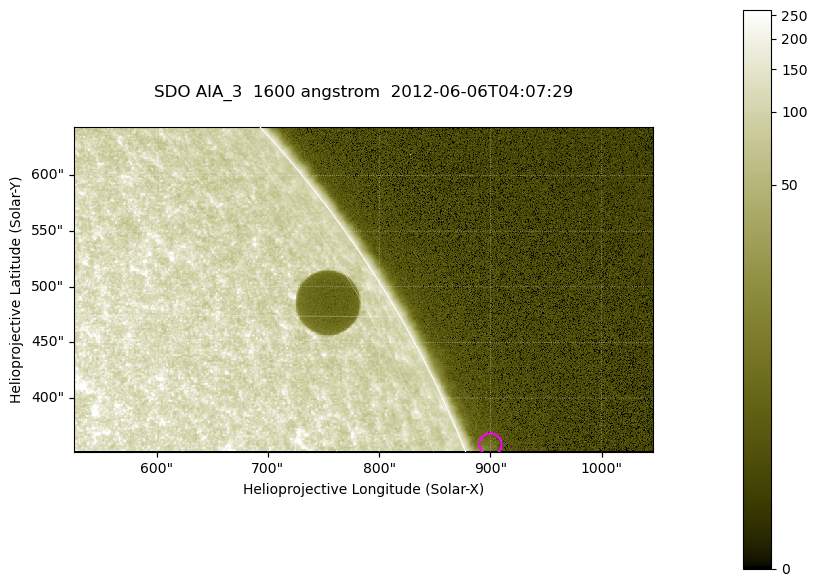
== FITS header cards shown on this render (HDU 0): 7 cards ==
TELESCOP= 'SDO     '           /
INSTRUME= 'AIA_3   '           /
WAVELNTH=                 1600 /
WAVEUNIT= 'angstrom'           /
DATE-OBS= '2012-06-06T04:07:29.12' /
CTYPE1  = 'HPLN-TAN'           /
CTYPE2  = 'HPLT-TAN'           /

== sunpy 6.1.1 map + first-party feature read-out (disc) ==
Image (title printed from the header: SDO AIA_3  1600 angstrom  2012-06-06T04:07:29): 854 x 480 px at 0.609 arcsec/px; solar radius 946 arcsec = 1552 px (partial field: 2.8% of the solar disc is inside the frame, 52% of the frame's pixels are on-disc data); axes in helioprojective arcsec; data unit not stated in the header (colour bar unlabelled)
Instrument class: DISC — disc imager (sunpy class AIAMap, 1600 A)
Bright regions (active regions / flare kernels): reference = the on-disc median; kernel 7 px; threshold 5 sigma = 116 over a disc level ~115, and >= 1.15x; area >= 409 px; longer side >= 6 px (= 3.7 arcsec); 0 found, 0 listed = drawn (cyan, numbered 1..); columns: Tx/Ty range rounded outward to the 2 arcsec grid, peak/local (2 s.f.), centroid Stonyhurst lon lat
Off-limb structures (1.02-1.3 R_sun): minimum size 204 px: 1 found; the strongest spans PA ~290 deg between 1.02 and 1.03 R_sun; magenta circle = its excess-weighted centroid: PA ~290 deg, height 1.02 R_sun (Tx ~900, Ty ~358 arcsec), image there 2.1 x the reference